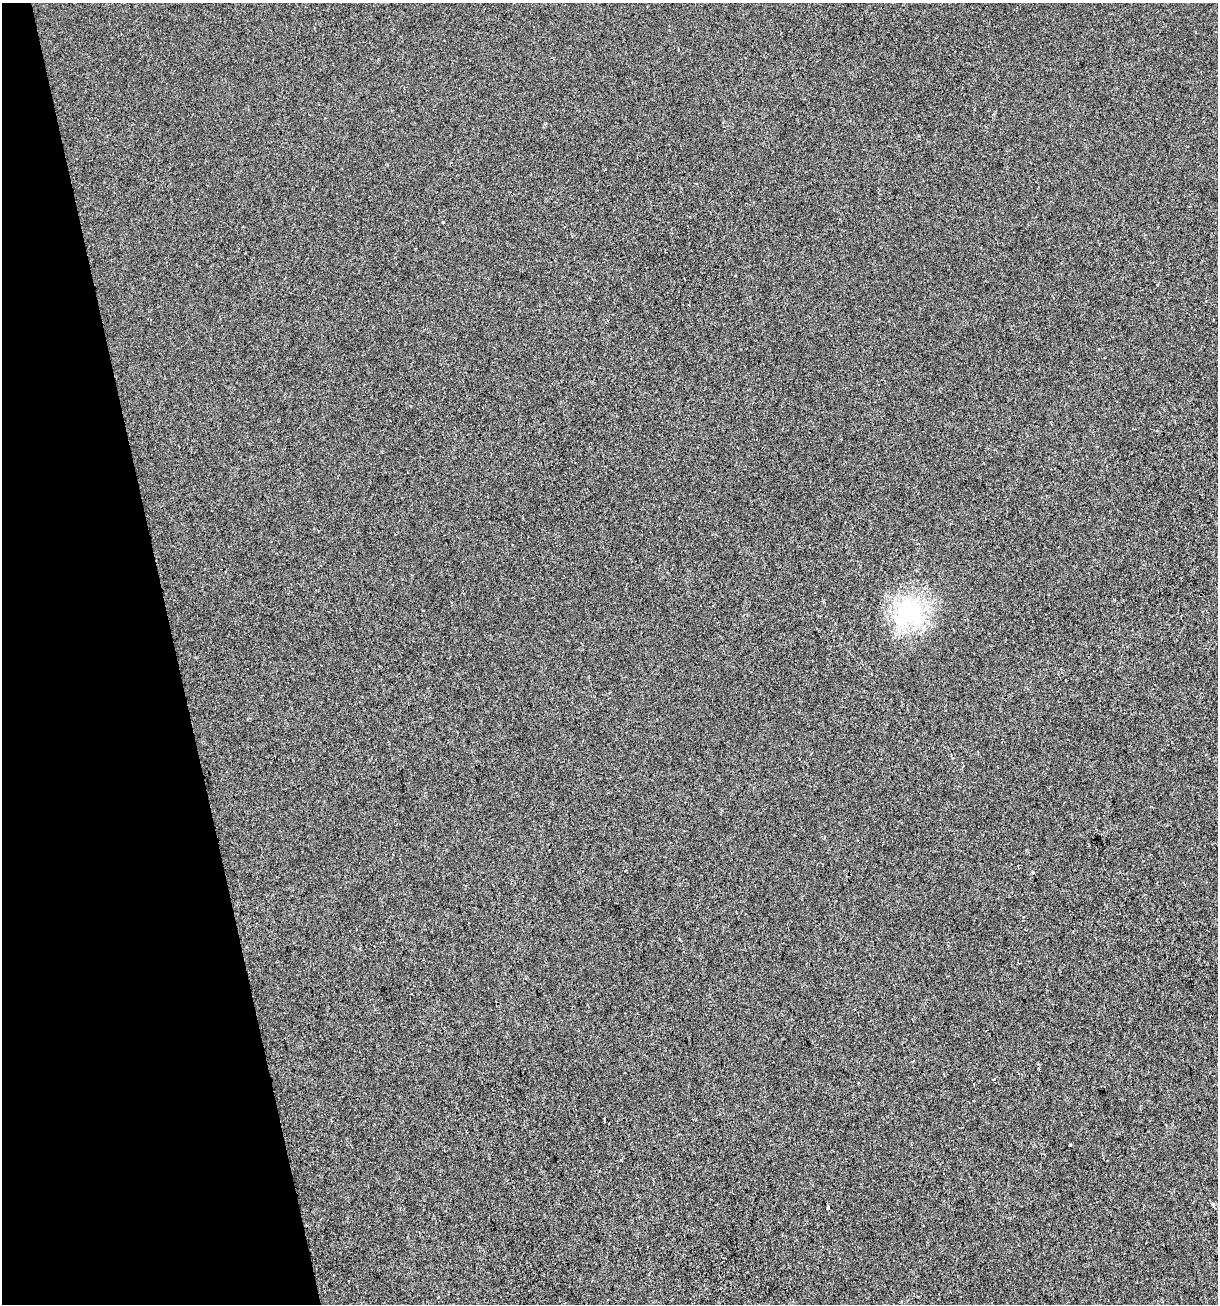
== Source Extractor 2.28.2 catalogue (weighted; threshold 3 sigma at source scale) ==
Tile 5 of 4 x 4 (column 1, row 2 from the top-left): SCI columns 102-1317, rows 2607-3908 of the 5017 x 5211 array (HDU 1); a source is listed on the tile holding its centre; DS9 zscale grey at full resolution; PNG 1220 x 1306 px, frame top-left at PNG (2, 3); no overlay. Shown black and unused: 14% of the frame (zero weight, under 2 of 3 exposures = <1% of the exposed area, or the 3 px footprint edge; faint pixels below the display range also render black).
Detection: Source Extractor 2.28.2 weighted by HDU 2 'WHT'; one run over the whole footprint, this tile lists its part. Background -6.11e-04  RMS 0.0042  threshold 0.0187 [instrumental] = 3 sigma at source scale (4.5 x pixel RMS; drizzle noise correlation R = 1.50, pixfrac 1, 0.0396/0.0396 arcsec/px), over >= 5 px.
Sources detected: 5; all 5 listed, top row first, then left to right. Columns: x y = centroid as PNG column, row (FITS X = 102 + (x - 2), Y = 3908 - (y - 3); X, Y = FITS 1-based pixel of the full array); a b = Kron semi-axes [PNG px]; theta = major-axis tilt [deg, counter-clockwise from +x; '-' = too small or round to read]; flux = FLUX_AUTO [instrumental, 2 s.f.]
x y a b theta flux
443 222 3 3 - 1.2
910 611 8 8 - 250
1033 873 4 4 - 0.59
1213 1204 3 3 - 1.5
828 1207 4 3 - 0.56